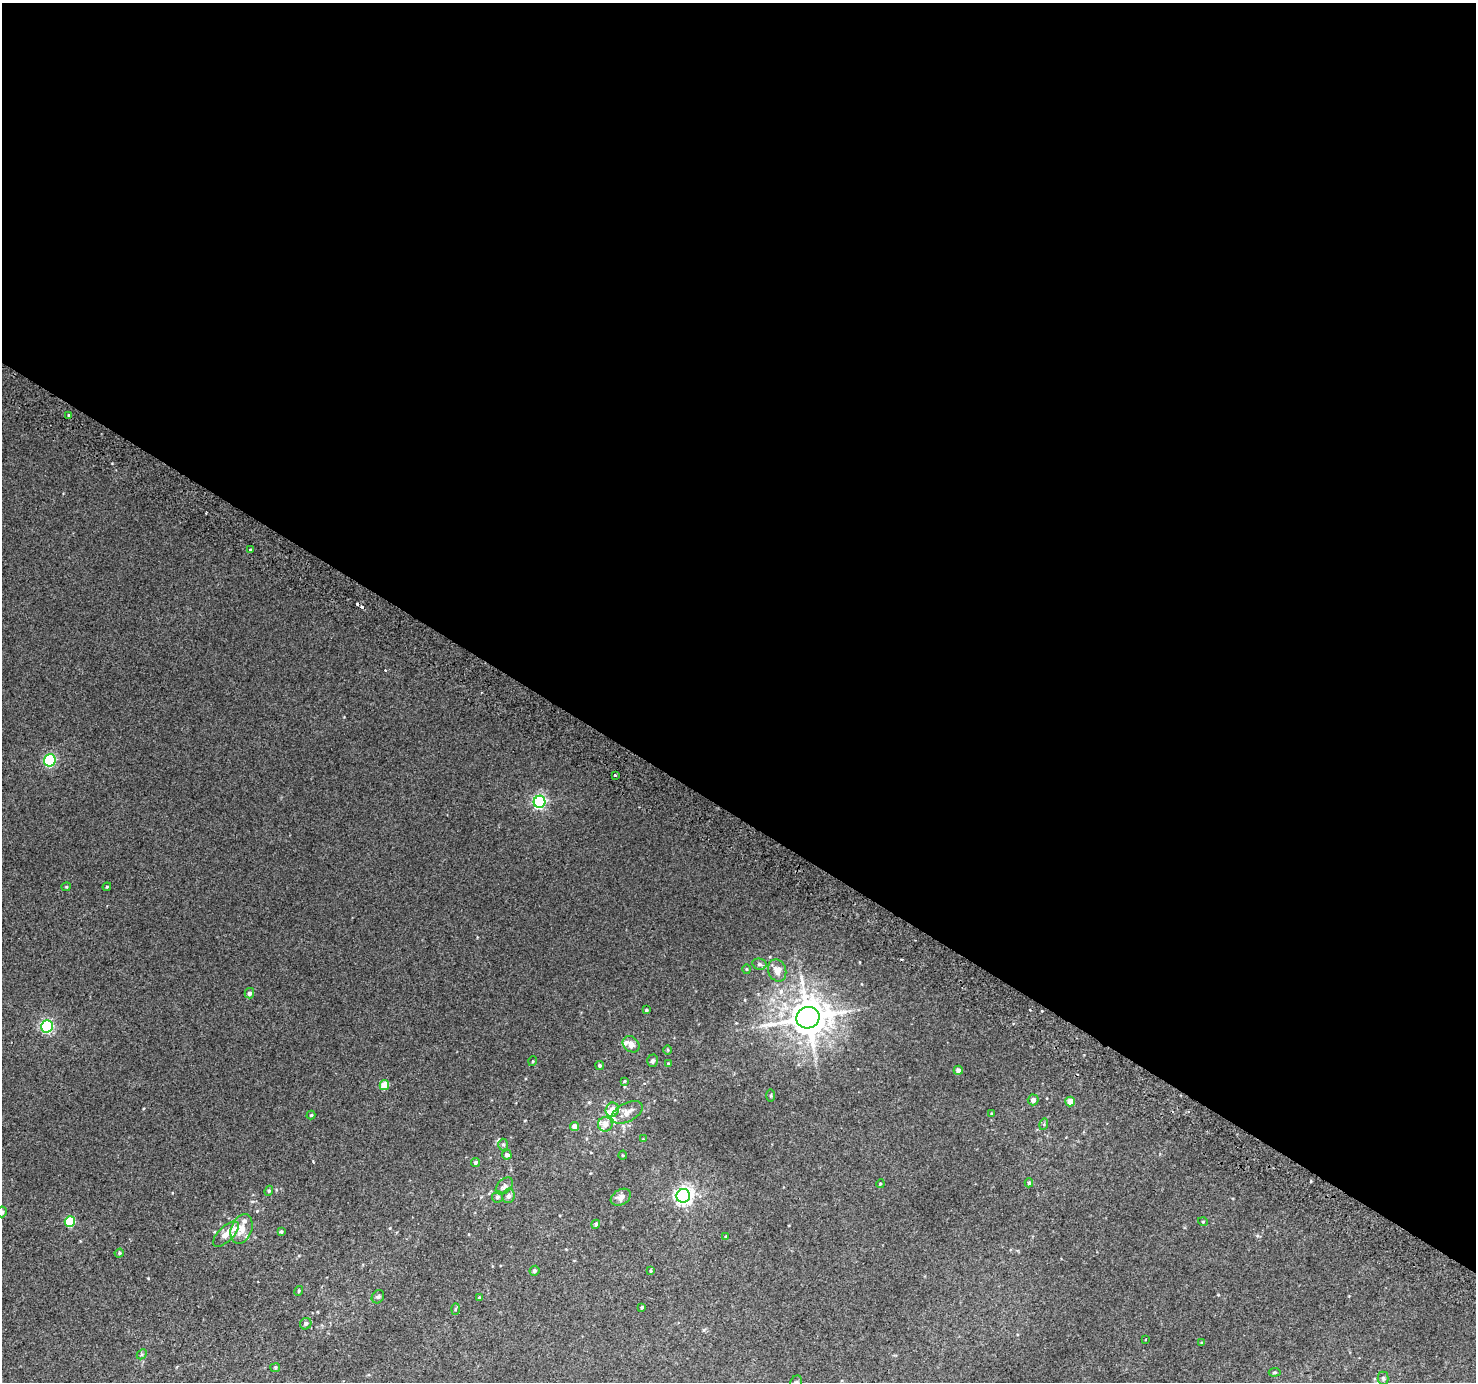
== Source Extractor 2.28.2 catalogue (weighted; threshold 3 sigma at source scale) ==
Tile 3 of 4 x 4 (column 3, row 1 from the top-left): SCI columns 2979-4452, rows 4432-5811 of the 5950 x 6035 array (HDU 1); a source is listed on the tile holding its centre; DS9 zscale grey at full resolution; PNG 1478 x 1384 px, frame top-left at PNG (2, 3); each listed source drawn as its Kron ellipse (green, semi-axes under 4 px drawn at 4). Shown black and unused: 59% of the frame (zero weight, under 2 of 3 exposures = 2% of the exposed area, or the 3 px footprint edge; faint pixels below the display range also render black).
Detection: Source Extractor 2.28.2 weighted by HDU 2 'WHT'; one run over the whole footprint, this tile lists its part. Background 0.0128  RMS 0.0073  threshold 0.0328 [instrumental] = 3 sigma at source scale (4.5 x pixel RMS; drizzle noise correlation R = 1.50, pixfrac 1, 0.0396/0.0396 arcsec/px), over >= 5 px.
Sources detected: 82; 4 cosmic-ray / hot-pixel residue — neither listed nor drawn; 8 inside a brighter listed object's ellipse — not listed separately; the other 70 listed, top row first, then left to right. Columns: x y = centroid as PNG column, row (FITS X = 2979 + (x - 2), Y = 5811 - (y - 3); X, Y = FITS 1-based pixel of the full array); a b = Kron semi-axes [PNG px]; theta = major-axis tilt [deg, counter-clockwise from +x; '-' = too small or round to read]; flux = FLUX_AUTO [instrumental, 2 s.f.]
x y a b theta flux
68 416 3 3 - 2.4
250 550 3 3 - 3.7
50 760 6 5 - 80
615 775 3 3 - 3.5
539 802 6 5 - 120
66 887 4 4 - 0.73
107 887 4 3 - 0.71
759 964 7 5 -14 1.7
746 969 5 3 - 0.64
777 970 11 9 -68 7.4
249 993 5 4 - 2.4
646 1010 3 3 - 0.85
808 1018 11 10 - 1800
47 1026 6 6 - 120
631 1044 9 7 -42 4
668 1050 5 3 - 0.66
533 1061 5 3 - 0.6
653 1061 6 5 - 1.7
668 1063 3 3 - 0.57
600 1066 4 4 - 1.2
958 1070 5 4 - 2.8
624 1081 4 3 - 0.69
384 1085 5 4 - 16
771 1096 6 3 89 0.93
1033 1100 5 5 - 3
1070 1102 5 4 - 8
612 1110 7 6 - 7.5
627 1112 17 9 27 7.5
991 1114 4 2 - 0.63
311 1115 4 4 - 0.92
605 1124 7 7 - 4.8
1044 1124 6 4 74 0.85
575 1126 4 4 - 6.1
643 1139 4 3 - 0.5
503 1145 6 5 - 1.1
507 1155 5 4 - 2.2
623 1155 4 4 - 0.68
475 1162 4 4 - 1.6
1029 1183 4 4 - 1.2
880 1184 4 3 - 0.63
504 1186 10 6 46 2.6
269 1191 5 4 - 0.98
509 1196 7 6 - 2.3
683 1196 7 6 - 260
497 1197 6 5 - 1.8
621 1197 11 7 31 5
2 1212 5 5 - 1.8
70 1222 5 5 - 36
1203 1222 5 3 - 0.55
596 1224 5 4 - 1.3
242 1229 15 10 68 9.7
281 1232 3 3 - 1.4
226 1234 16 7 44 8.7
726 1236 4 2 - 0.54
119 1253 5 4 - 0.98
534 1271 5 4 - 1.2
651 1271 4 3 - 0.63
299 1291 5 3 - 0.69
378 1297 7 6 - 1.4
479 1298 3 3 - 1.2
642 1307 3 3 - 1.2
455 1309 6 4 87 0.89
306 1324 6 5 - 1.8
1145 1339 2 2 - 0.64
1202 1343 4 3 - 0.7
142 1354 6 4 45 1
275 1368 5 4 - 0.82
1275 1372 6 4 6 0.88
1383 1378 6 5 - 1.3
796 1382 7 5 67 1.5
Isophote crosses this tile's border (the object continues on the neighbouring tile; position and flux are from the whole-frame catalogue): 2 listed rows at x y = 2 1212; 796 1382